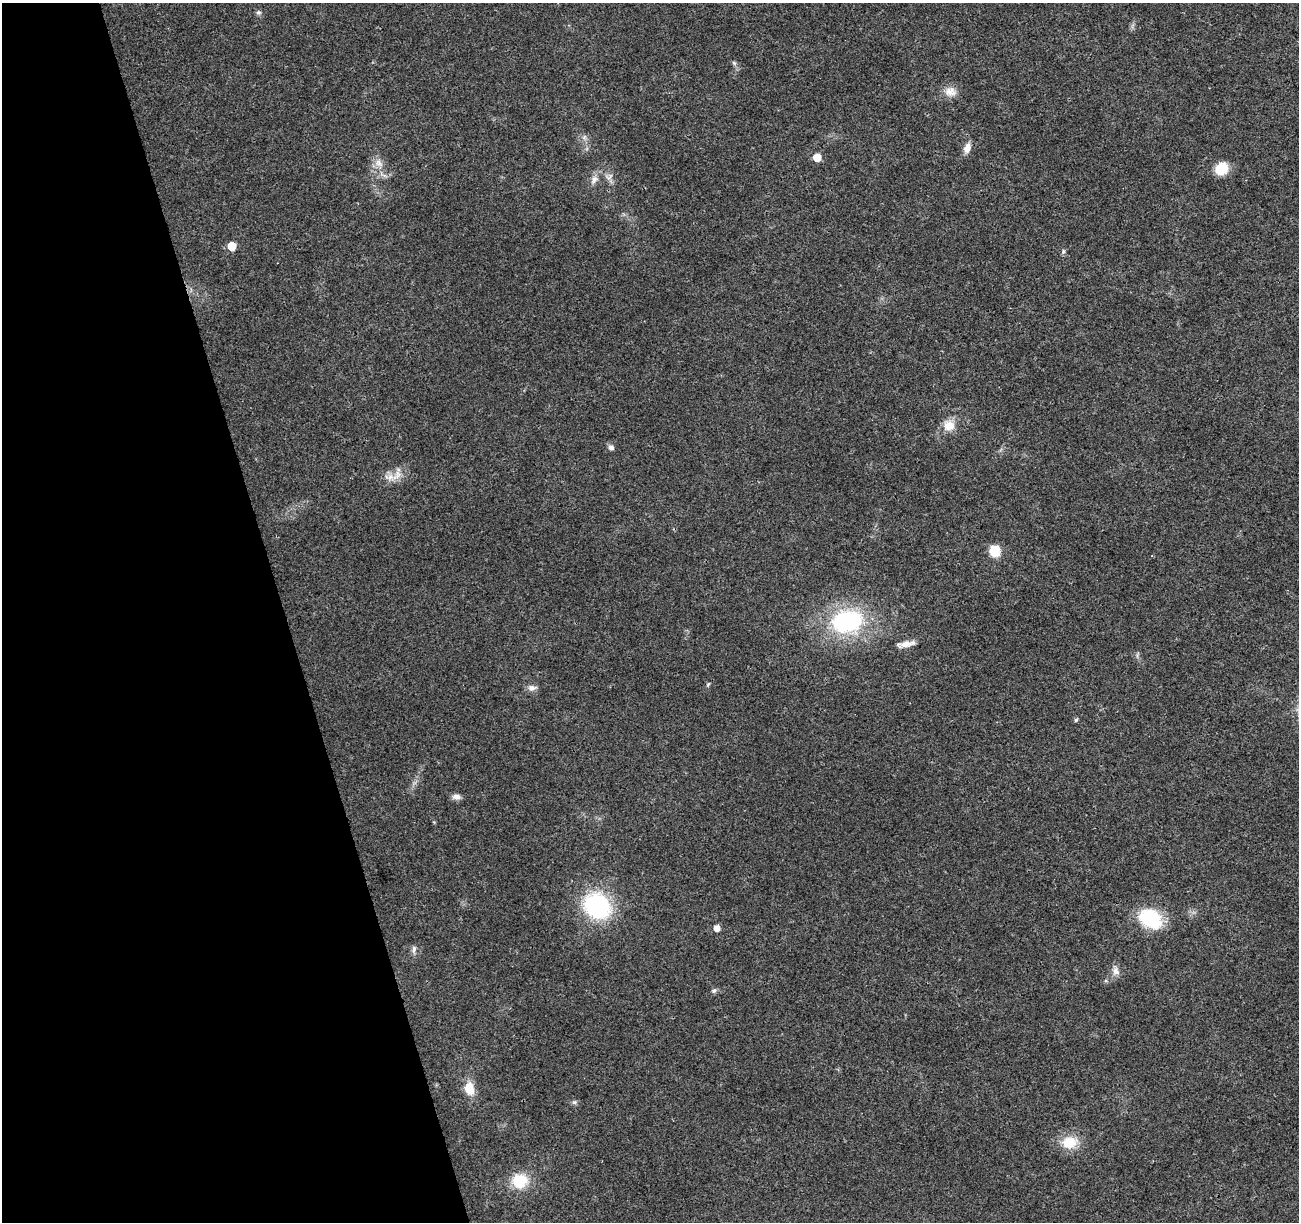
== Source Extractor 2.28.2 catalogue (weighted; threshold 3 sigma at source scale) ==
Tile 5 of 4 x 4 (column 1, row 2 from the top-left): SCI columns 56-1352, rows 2509-3728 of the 5300 x 5068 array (HDU 1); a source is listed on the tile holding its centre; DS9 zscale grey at full resolution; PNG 1301 x 1224 px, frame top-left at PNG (2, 3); no overlay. Shown black and unused: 22% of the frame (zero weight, under 3 of 4 exposures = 5% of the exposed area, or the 3 px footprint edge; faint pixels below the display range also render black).
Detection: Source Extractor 2.28.2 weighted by HDU 2 'WHT'; one run over the whole footprint, this tile lists its part. Background 0.0184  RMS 0.0029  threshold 0.0132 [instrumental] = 3 sigma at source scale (4.5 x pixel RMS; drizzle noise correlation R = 1.50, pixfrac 1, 0.0396/0.0396 arcsec/px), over >= 5 px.
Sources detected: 32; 1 inside a brighter listed object's ellipse — not listed separately; the other 31 listed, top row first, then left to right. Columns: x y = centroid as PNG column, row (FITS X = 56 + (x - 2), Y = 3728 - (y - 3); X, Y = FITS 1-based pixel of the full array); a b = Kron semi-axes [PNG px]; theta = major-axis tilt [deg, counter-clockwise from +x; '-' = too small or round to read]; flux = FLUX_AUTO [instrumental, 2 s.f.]
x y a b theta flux
258 12 7 7 - 0.68
734 63 7 4 -45 0.52
950 92 16 13 -9 2.9
967 148 13 7 70 2.3
817 157 5 5 - 5.3
379 163 13 9 -35 2.3
1221 168 14 12 45 5.8
609 177 12 5 37 1
594 179 13 9 62 1.8
232 246 5 5 - 7.3
1063 251 6 4 89 0.48
949 425 15 13 -24 4
611 447 7 6 - 1.1
397 475 18 9 52 2.9
994 551 11 10 - 5.7
847 621 32 22 10 37
905 644 18 7 11 2.5
708 684 7 3 45 0.36
532 688 12 8 -3 1.4
1076 720 5 5 - 0.54
456 797 10 7 0 1.5
597 906 26 22 -38 33
1150 919 29 21 -33 14
717 928 5 5 - 2.4
414 949 11 6 79 1
1116 971 12 9 -55 1.8
714 990 7 5 48 0.68
469 1088 14 10 -82 5.4
574 1102 6 6 - 0.58
1069 1142 20 16 10 6.7
520 1181 16 14 10 9.6